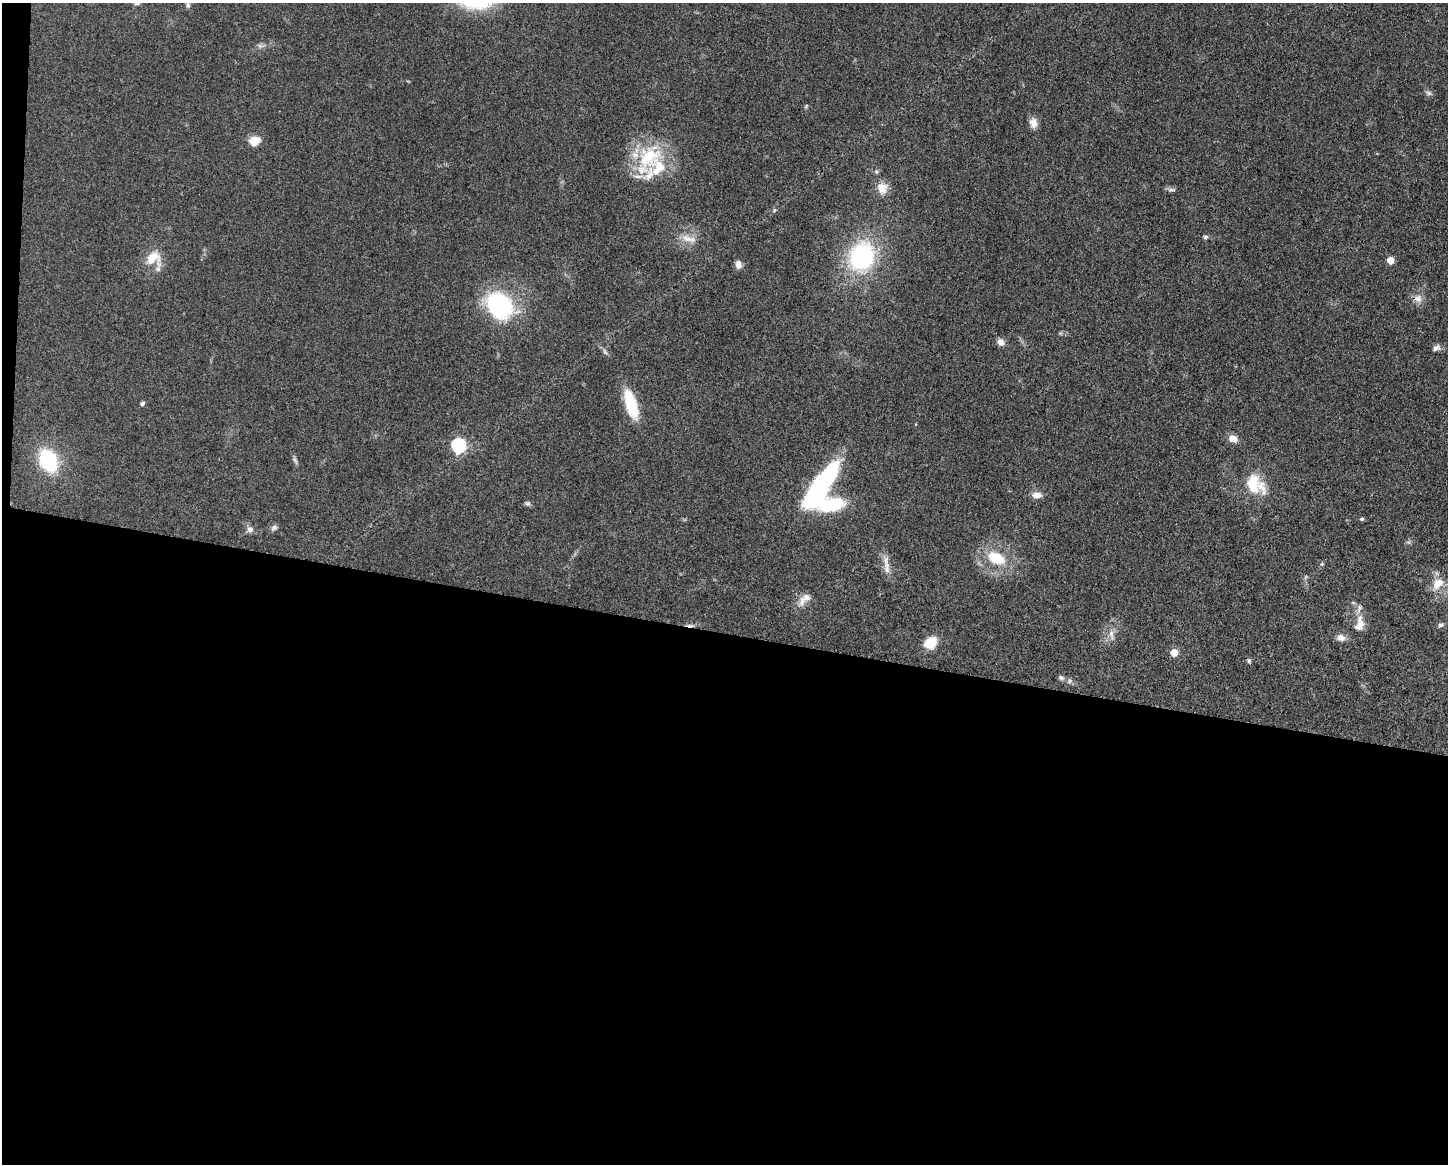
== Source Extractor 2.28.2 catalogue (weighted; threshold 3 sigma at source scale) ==
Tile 10 of 3 x 4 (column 1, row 4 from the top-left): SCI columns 232-1677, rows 4-1165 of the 4682 x 4654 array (HDU 1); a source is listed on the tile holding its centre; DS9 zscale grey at full resolution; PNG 1450 x 1166 px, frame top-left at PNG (2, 3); no overlay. Shown black and unused: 46% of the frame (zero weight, under 3 of 5 exposures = <1% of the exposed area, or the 3 px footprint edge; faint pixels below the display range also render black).
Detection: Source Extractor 2.28.2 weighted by HDU 2 'WHT'; one run over the whole footprint, this tile lists its part. Background 0.0607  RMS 0.0056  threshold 0.0251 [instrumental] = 3 sigma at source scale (4.5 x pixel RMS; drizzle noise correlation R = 1.50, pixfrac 1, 0.05/0.05 arcsec/px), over >= 5 px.
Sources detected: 57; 1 inside a brighter object's white glare — not listed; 5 inside a brighter listed object's ellipse — not listed separately; the other 51 listed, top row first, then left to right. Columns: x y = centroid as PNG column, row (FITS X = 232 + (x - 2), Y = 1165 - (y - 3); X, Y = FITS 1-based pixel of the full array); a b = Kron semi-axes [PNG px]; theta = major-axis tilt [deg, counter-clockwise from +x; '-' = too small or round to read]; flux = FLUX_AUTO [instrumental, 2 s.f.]
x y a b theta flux
188 5 11 5 -86 1.6
260 46 9 6 -7 1.6
1429 93 8 6 -16 1.5
806 106 7 3 54 0.61
1033 123 13 9 -83 4.3
254 141 12 10 25 7.7
649 157 50 26 56 36
876 171 7 5 -89 1.1
882 188 14 13 - 7.2
1171 190 12 4 3 1.5
774 210 7 3 54 0.79
1205 237 6 5 - 1.1
688 239 25 9 -14 6.5
861 257 27 22 69 73
153 258 21 19 -1 12
1390 260 5 5 - 9.7
738 265 8 6 -74 3.8
1418 299 12 11 - 4.1
499 306 29 24 -30 67
1000 342 9 7 -36 3.4
1436 348 11 7 31 2.1
605 352 9 4 -55 1.4
142 403 6 5 - 1
631 404 32 12 -73 22
1233 439 10 7 -18 5.2
458 446 7 6 - 86
48 460 19 13 -65 44
295 460 11 4 -63 1.4
1255 485 29 20 -44 20
821 486 52 16 56 89
1037 495 13 8 -1 3.8
527 503 8 6 -30 1.3
831 505 30 15 10 31
1362 519 5 4 - 0.82
274 528 8 6 39 1.7
250 529 9 8 - 2.6
996 558 21 13 -25 19
1322 564 5 4 - 0.78
887 567 19 8 -88 4.8
1438 584 19 13 47 8.2
804 599 23 10 46 5.7
1360 624 24 12 82 7.4
690 625 10 4 -5 1.7
1441 625 8 6 28 1.5
1111 635 18 6 -78 3.5
1341 638 12 9 -9 3.6
930 643 16 13 41 10
1174 653 5 5 - 11
1249 661 7 5 -72 1
1061 678 9 6 -20 1.5
1070 681 7 6 - 1.3
Overlapping masked pixels (flux is a lower limit): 1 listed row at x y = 690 625
Isophote crosses this tile's border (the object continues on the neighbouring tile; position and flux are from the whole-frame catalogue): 1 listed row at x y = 188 5